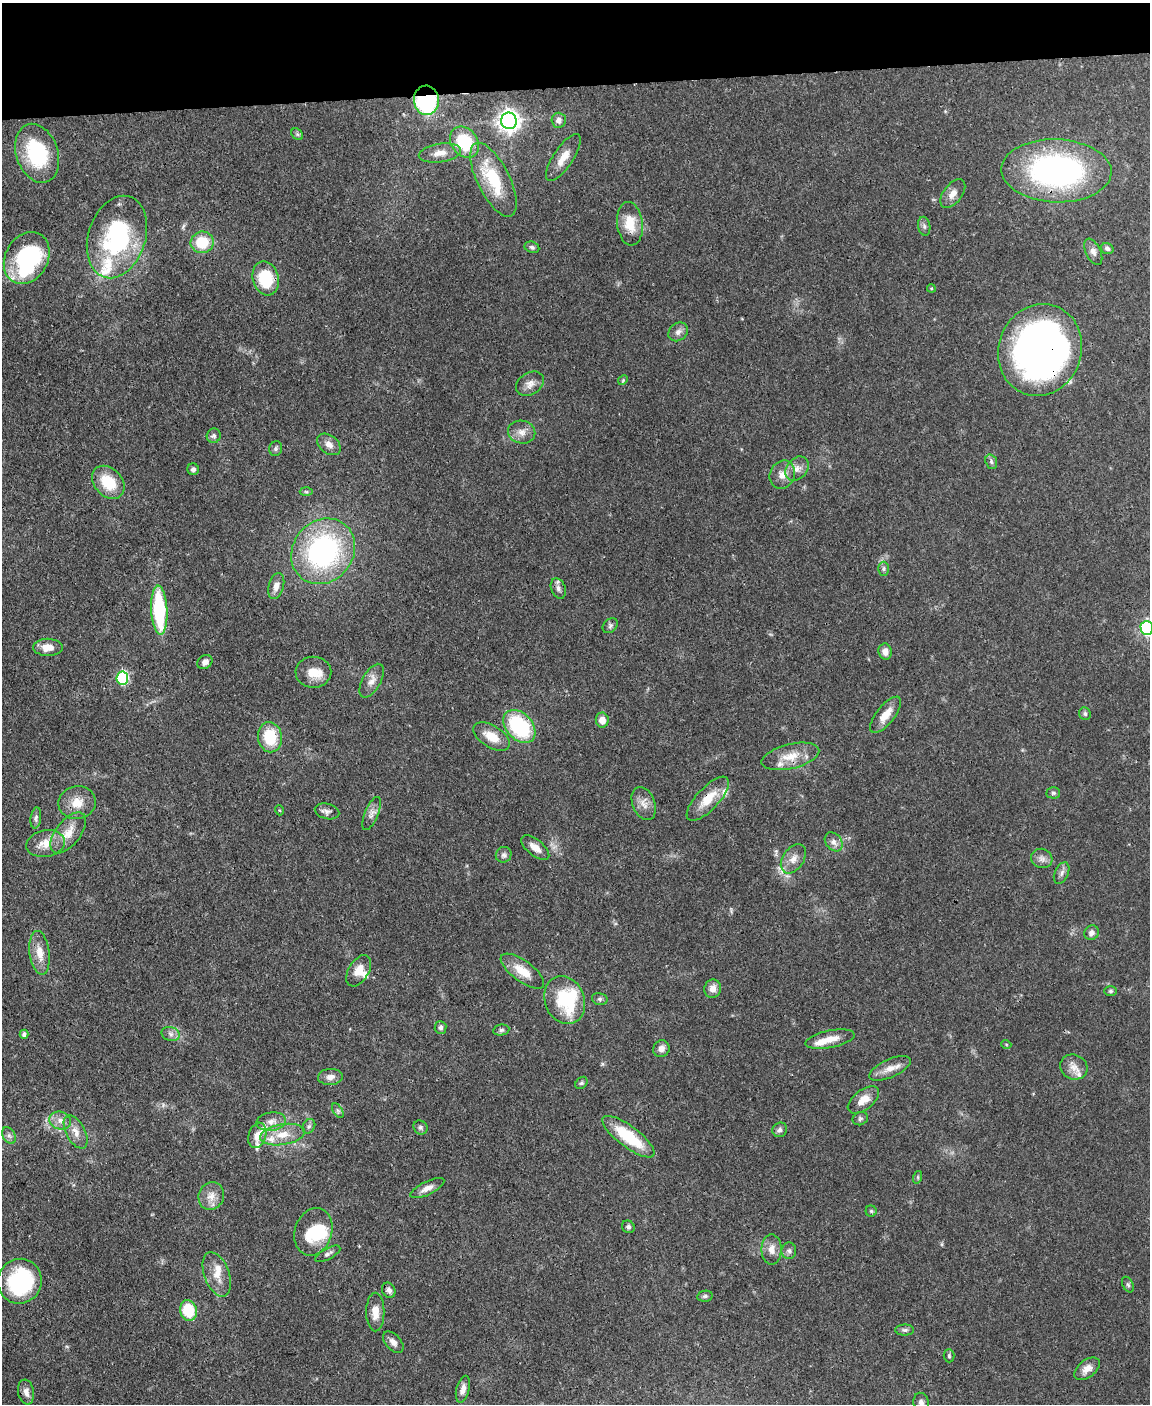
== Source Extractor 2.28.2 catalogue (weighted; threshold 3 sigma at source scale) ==
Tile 3 of 4 x 3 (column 3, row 1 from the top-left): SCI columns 2299-3446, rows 3043-4444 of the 4595 x 4572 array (HDU 1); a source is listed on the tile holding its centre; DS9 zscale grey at full resolution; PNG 1152 x 1406 px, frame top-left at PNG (2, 3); each listed source drawn as its Kron ellipse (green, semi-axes under 4 px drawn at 4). Shown black and unused: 6% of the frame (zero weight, under 3 of 4 exposures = <1% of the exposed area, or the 3 px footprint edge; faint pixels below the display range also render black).
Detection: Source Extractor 2.28.2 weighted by HDU 2 'WHT'; one run over the whole footprint, this tile lists its part. Background 0.106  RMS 0.0043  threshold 0.0191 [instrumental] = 3 sigma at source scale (4.5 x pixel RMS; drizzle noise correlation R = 1.50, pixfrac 1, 0.05/0.05 arcsec/px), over >= 5 px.
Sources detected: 141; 3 inside a brighter object's white glare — neither listed nor drawn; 12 inside a brighter listed object's ellipse — not listed separately; the other 126 listed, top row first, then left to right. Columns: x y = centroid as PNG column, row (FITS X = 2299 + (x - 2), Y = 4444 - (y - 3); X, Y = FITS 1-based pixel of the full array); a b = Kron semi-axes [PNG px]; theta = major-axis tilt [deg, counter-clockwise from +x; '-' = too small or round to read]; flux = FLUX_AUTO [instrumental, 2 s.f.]
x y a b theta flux
426 100 14 12 -86 52
559 120 7 7 - 2.3
509 121 8 7 - 300
297 134 6 5 - 0.86
464 142 17 13 -53 20
37 153 30 21 -71 32
440 153 21 9 8 4.9
563 158 27 10 57 6.4
1056 171 55 31 -2 110
493 180 40 16 -63 22
953 194 16 9 52 3.7
630 224 22 13 -83 9.5
924 226 9 6 -80 1.3
117 237 42 28 72 58
202 242 11 10 - 13
532 247 7 5 -20 1
1107 249 6 5 - 1.1
1093 252 14 7 -63 2.3
27 258 27 21 60 53
266 278 17 13 -75 18
931 288 4 3 - 0.46
678 332 10 8 40 2.3
1040 350 46 41 70 230
623 380 5 4 - 0.51
530 384 15 11 33 3.4
522 432 14 11 -13 3.9
214 436 7 7 - 1.3
329 444 13 9 -38 3
276 449 7 6 - 0.99
991 462 7 5 -71 1
193 469 6 5 - 1.4
797 469 13 10 49 3.5
782 475 14 12 66 4.6
108 482 18 13 -47 14
306 492 6 4 -2 0.68
323 551 34 30 51 85
884 569 7 5 -90 1.1
276 586 13 7 74 3.3
558 588 10 7 -68 1.8
159 610 24 8 -87 39
610 626 8 6 45 1.2
1147 628 7 6 - 84
48 647 15 8 -1 4.8
885 652 8 6 -82 2.8
205 662 8 6 34 2.1
313 672 18 15 2 6.8
122 678 6 6 - 47
372 681 19 9 61 3.8
1085 714 6 5 - 1
886 715 22 9 52 6
602 720 7 6 - 3.8
519 726 19 13 -47 37
492 736 20 11 -31 7.9
270 737 15 12 -81 16
790 756 29 12 14 8.7
1053 793 7 5 -1 0.91
708 799 28 11 47 9.7
77 803 18 16 10 6.9
644 804 17 11 -68 4.2
279 810 5 3 - 0.38
327 811 12 7 -14 2
372 813 18 6 67 2.6
36 818 11 5 83 1.2
68 833 24 12 52 7.1
834 842 10 8 -49 2.3
46 844 20 13 11 6.8
535 848 17 8 -39 4.1
504 855 8 7 - 1.4
1042 858 11 9 -19 2.4
793 859 16 10 56 4.3
1062 873 11 6 65 1.8
1091 933 8 7 - 1.8
40 953 22 10 -83 6.4
359 971 17 10 58 4.9
522 971 26 10 -36 8.2
713 989 9 8 - 3
1111 991 6 5 - 0.82
600 999 8 6 -14 1.1
565 1000 25 19 -68 21
441 1027 6 6 - 1.2
501 1030 8 5 10 1.1
24 1034 4 4 - 1.3
171 1034 9 7 -17 1.8
830 1039 25 8 11 5.7
1006 1044 5 3 - 0.41
661 1049 8 8 - 2.4
1074 1067 14 12 -26 4.1
890 1068 22 9 24 4.7
330 1077 12 8 3 2.6
581 1083 7 5 45 0.79
863 1100 18 10 38 5.4
338 1111 8 4 -59 0.93
860 1119 8 6 24 0.95
60 1120 11 9 -13 3
271 1122 15 9 7 3.5
309 1126 7 6 - 1.1
420 1127 7 6 - 1
780 1130 7 7 - 1.4
76 1132 18 9 -62 4.3
9 1135 9 6 -63 1.3
257 1135 13 8 73 4.2
283 1135 22 10 9 7.3
628 1137 31 10 -37 21
918 1177 6 4 72 0.6
427 1188 18 6 26 3.2
211 1196 14 12 64 4.5
871 1211 5 5 - 0.75
628 1227 7 6 - 1.1
313 1232 24 18 72 17
772 1249 15 10 -90 3.9
789 1251 8 7 - 1.5
328 1254 14 5 28 1.5
217 1274 23 12 -70 6.2
20 1281 22 22 - 45
1128 1285 8 5 -62 0.92
389 1290 8 6 -61 1.4
705 1296 8 5 9 0.94
188 1310 10 8 -75 16
375 1312 19 9 -90 5.2
905 1330 9 5 -1 1.1
393 1342 13 7 -48 2.5
949 1356 6 5 - 0.77
1087 1369 15 8 38 3.6
463 1389 14 6 75 3
26 1392 12 8 -81 2.8
921 1403 10 7 -77 2.2
Overlapping masked pixels (flux is a lower limit): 3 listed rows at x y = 426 100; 1040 350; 708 799
Isophote crosses this tile's border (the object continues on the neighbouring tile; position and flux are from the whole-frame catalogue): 2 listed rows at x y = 1147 628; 921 1403